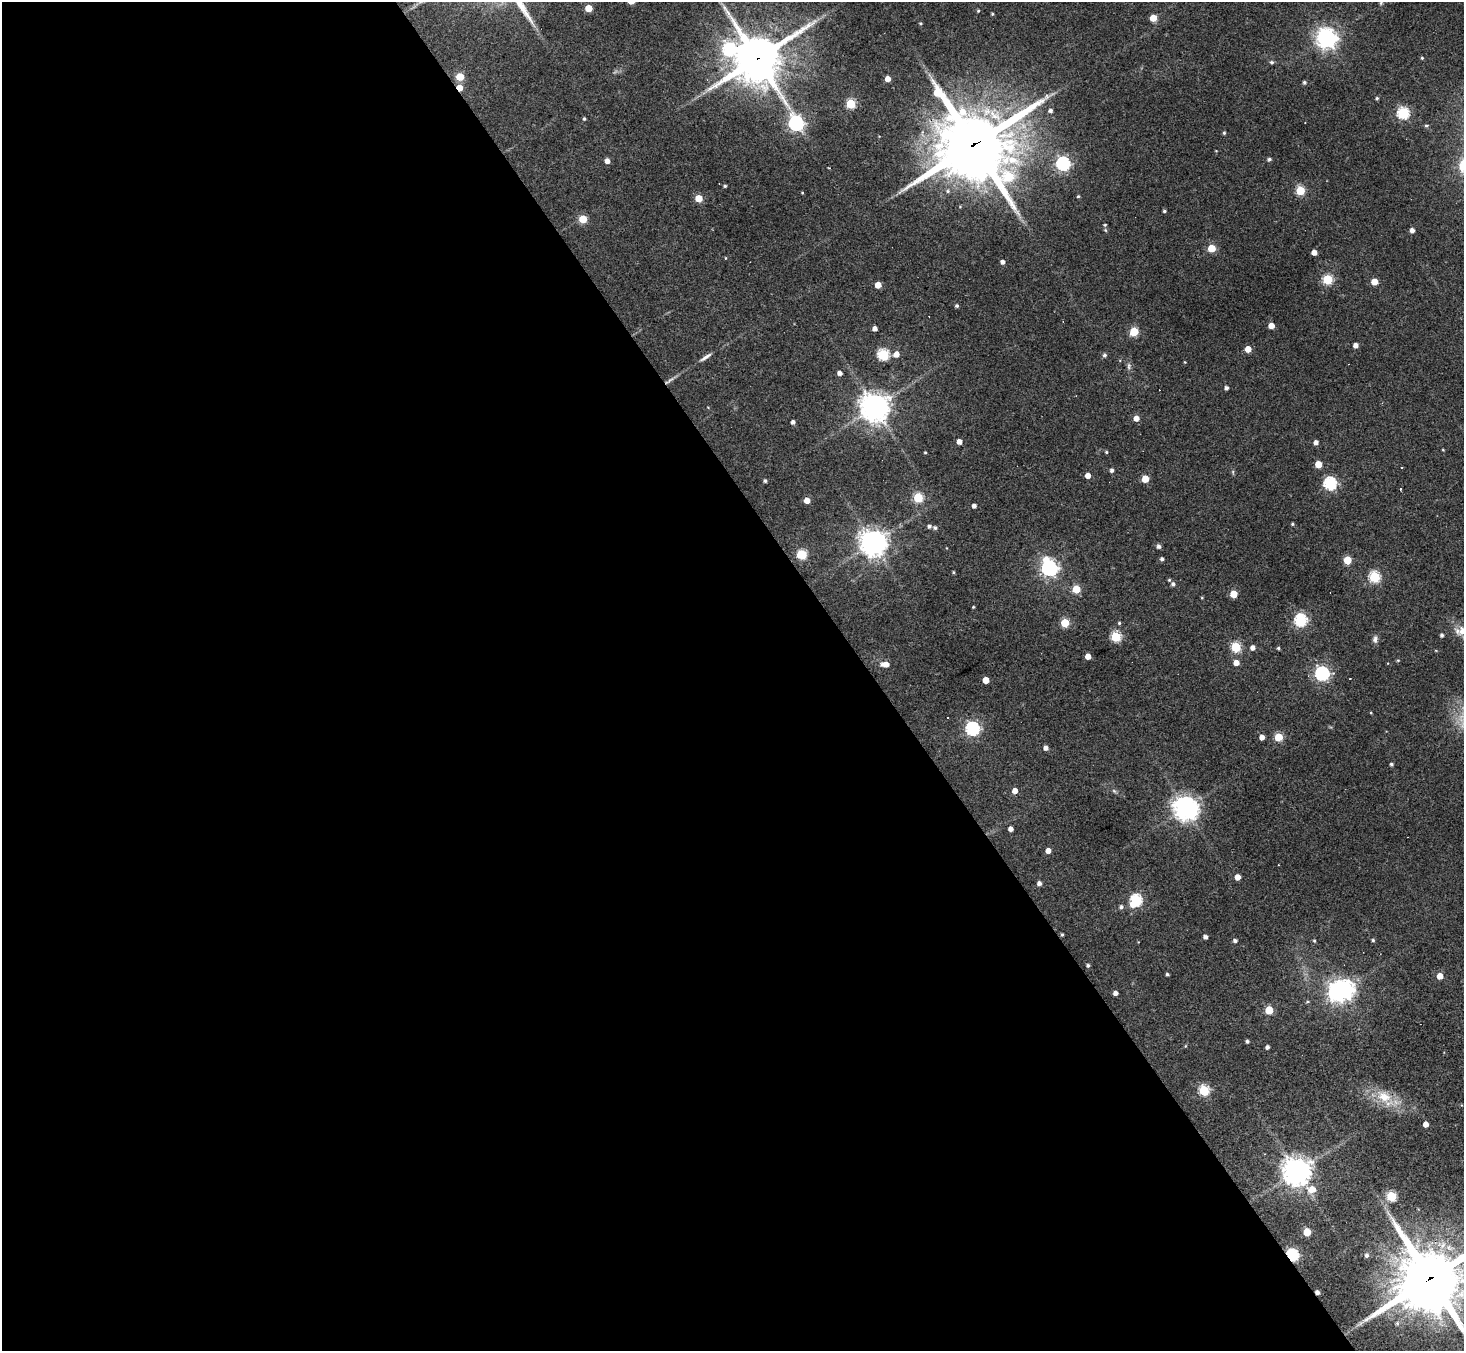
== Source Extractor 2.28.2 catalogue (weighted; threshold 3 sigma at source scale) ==
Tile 9 of 4 x 4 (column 1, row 3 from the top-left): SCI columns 1-1462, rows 1639-2987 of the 5846 x 5838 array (HDU 1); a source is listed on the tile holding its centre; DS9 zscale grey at full resolution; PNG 1466 x 1353 px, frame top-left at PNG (2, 2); no overlay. Shown black and unused: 60% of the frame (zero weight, under 3 of 4 exposures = <1% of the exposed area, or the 3 px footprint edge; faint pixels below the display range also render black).
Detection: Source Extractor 2.28.2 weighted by HDU 2 'WHT'; one run over the whole footprint, this tile lists its part. Background 0.0765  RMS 0.0058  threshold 0.026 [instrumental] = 3 sigma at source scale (4.5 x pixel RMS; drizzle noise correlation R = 1.50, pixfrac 1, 0.05/0.05 arcsec/px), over >= 5 px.
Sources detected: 156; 1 too faint to see at this stretch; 1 inside a brighter object's white glare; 5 cosmic-ray / hot-pixel residue — not listed; the other 149 listed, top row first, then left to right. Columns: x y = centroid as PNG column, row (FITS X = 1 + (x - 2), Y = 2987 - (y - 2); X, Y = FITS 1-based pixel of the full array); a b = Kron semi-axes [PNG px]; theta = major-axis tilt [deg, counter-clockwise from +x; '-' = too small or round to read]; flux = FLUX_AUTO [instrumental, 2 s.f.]
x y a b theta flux
588 8 5 5 - 13
978 11 4 4 - 0.68
992 14 4 3 - 0.66
1153 18 5 5 - 11
920 23 4 3 - 0.66
1327 38 8 7 - 370
729 49 7 7 - 73
757 58 18 17 - 2200
1422 58 4 4 - 0.67
1271 62 6 5 - 1
460 77 5 5 - 19
888 79 4 4 - 5.3
1304 82 5 4 - 1.1
459 88 5 4 - 8.9
1377 98 4 4 - 0.85
851 104 5 5 - 36
1050 110 4 4 - 1.8
1403 113 6 6 - 71
584 119 4 3 - 0.89
796 123 7 6 - 160
1426 126 5 5 - 0.82
1224 133 4 4 - 0.84
974 144 29 27 -21 3700
1269 159 5 4 - 1.2
607 161 5 4 - 3.5
1063 163 6 6 - 110
1008 177 7 6 - 33
725 186 3 3 - 0.89
1300 190 5 5 - 33
802 193 3 3 - 0.47
1078 196 4 4 - 0.7
699 198 5 5 - 14
1164 211 4 3 - 0.91
583 219 5 5 - 19
1105 225 4 4 - 0.66
1105 230 5 5 - 0.71
1412 230 4 4 - 2.9
1212 248 5 5 - 18
1314 252 4 4 - 4.5
726 258 4 3 - 0.41
1002 262 4 4 - 2.6
1327 279 5 5 - 42
1374 282 5 5 - 9.5
878 285 5 4 - 8.1
957 306 4 4 - 1.1
1271 326 4 4 - 6.3
875 328 4 4 - 3
1134 332 5 5 - 27
1356 345 4 4 - 3.2
1248 349 4 4 - 7.6
896 354 6 5 - 4.8
883 355 6 5 - 59
1104 355 5 5 - 1.4
705 357 17 4 33 2.5
1185 362 5 3 - 0.44
840 373 4 4 - 2.8
1226 388 4 4 - 1.9
875 407 9 9 - 730
1136 418 5 5 - 4.8
793 422 4 4 - 2.1
959 442 4 4 - 4.3
1316 442 4 4 - 2.5
1443 450 4 3 - 0.44
925 452 3 3 - 0.61
1106 452 5 4 - 0.7
1318 464 5 5 - 13
1402 468 3 2 - 0.87
1112 470 4 4 - 1.6
1233 472 6 4 -73 0.78
1088 475 4 4 - 5.1
1145 479 5 5 - 15
765 481 4 3 - 1.2
1330 483 6 6 - 96
918 498 5 5 - 38
807 500 5 4 - 6.1
974 506 4 4 - 2.3
1292 524 4 3 - 0.76
929 526 4 4 - 1.4
935 528 5 5 - 1.2
873 543 9 9 - 540
1158 546 5 4 - 2
802 554 6 5 - 41
1162 559 4 4 - 1.5
1347 560 5 5 - 21
1049 568 7 6 - 210
953 572 4 3 - 0.65
1374 577 6 5 - 55
1169 580 4 4 - 0.67
1173 584 5 4 - 1.5
1076 589 5 5 - 20
1233 594 5 5 - 15
1202 598 4 3 - 0.46
973 607 4 3 - 0.53
1300 620 6 6 - 83
1065 623 5 5 - 25
1119 623 4 4 - 0.68
1462 631 14 12 -76 6.7
1442 635 4 4 - 1.3
1115 637 5 5 - 45
1375 639 10 6 85 2.1
1236 647 5 5 - 38
1252 648 5 4 - 2.7
1278 648 4 3 - 0.96
1088 656 4 4 - 6.3
1398 660 5 4 - 0.58
1236 663 4 4 - 5.3
885 664 9 5 -3 5.4
1322 673 6 6 - 140
986 680 5 4 - 9.4
1371 713 4 3 - 0.48
972 728 6 6 - 120
1262 737 4 4 - 4.2
1279 737 5 5 - 27
1045 748 5 4 - 2.6
1391 764 4 4 - 1.1
1015 791 5 4 - 4.6
1114 791 7 4 -45 0.98
1186 808 9 7 -48 570
1011 829 4 4 - 3.1
1048 851 4 4 - 4.3
1238 877 4 4 - 5.4
1039 883 4 4 - 2.3
1136 900 7 6 - 73
1121 907 6 5 - 1.6
1062 935 4 3 - 0.87
1205 937 4 4 - 2.2
1373 940 4 4 - 0.81
1235 941 4 4 - 1.7
1314 941 4 4 - 0.67
1088 965 4 4 - 1.1
1167 974 3 3 - 1
1440 976 4 4 - 8.1
1344 990 7 6 - 350
1115 993 4 4 - 2.8
1308 1001 5 3 - 0.63
1269 1010 5 5 - 23
1247 1041 3 3 - 1.4
1185 1046 5 3 - 0.53
1267 1047 4 3 - 1.8
1204 1090 5 5 - 47
1384 1097 27 17 -32 16
1426 1124 4 4 - 5.2
1297 1172 9 9 - 760
1312 1189 7 6 - 9.4
1391 1196 5 5 - 44
1307 1232 5 5 - 19
1292 1255 6 5 - 89
1366 1255 6 5 - 1.6
1430 1279 26 23 31 3500
Overlapping masked pixels (flux is a lower limit): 5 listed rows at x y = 757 58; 459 88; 974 144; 1292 1255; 1430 1279
Isophote crosses this tile's border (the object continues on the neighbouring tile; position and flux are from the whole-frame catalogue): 2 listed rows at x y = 1462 631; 1430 1279